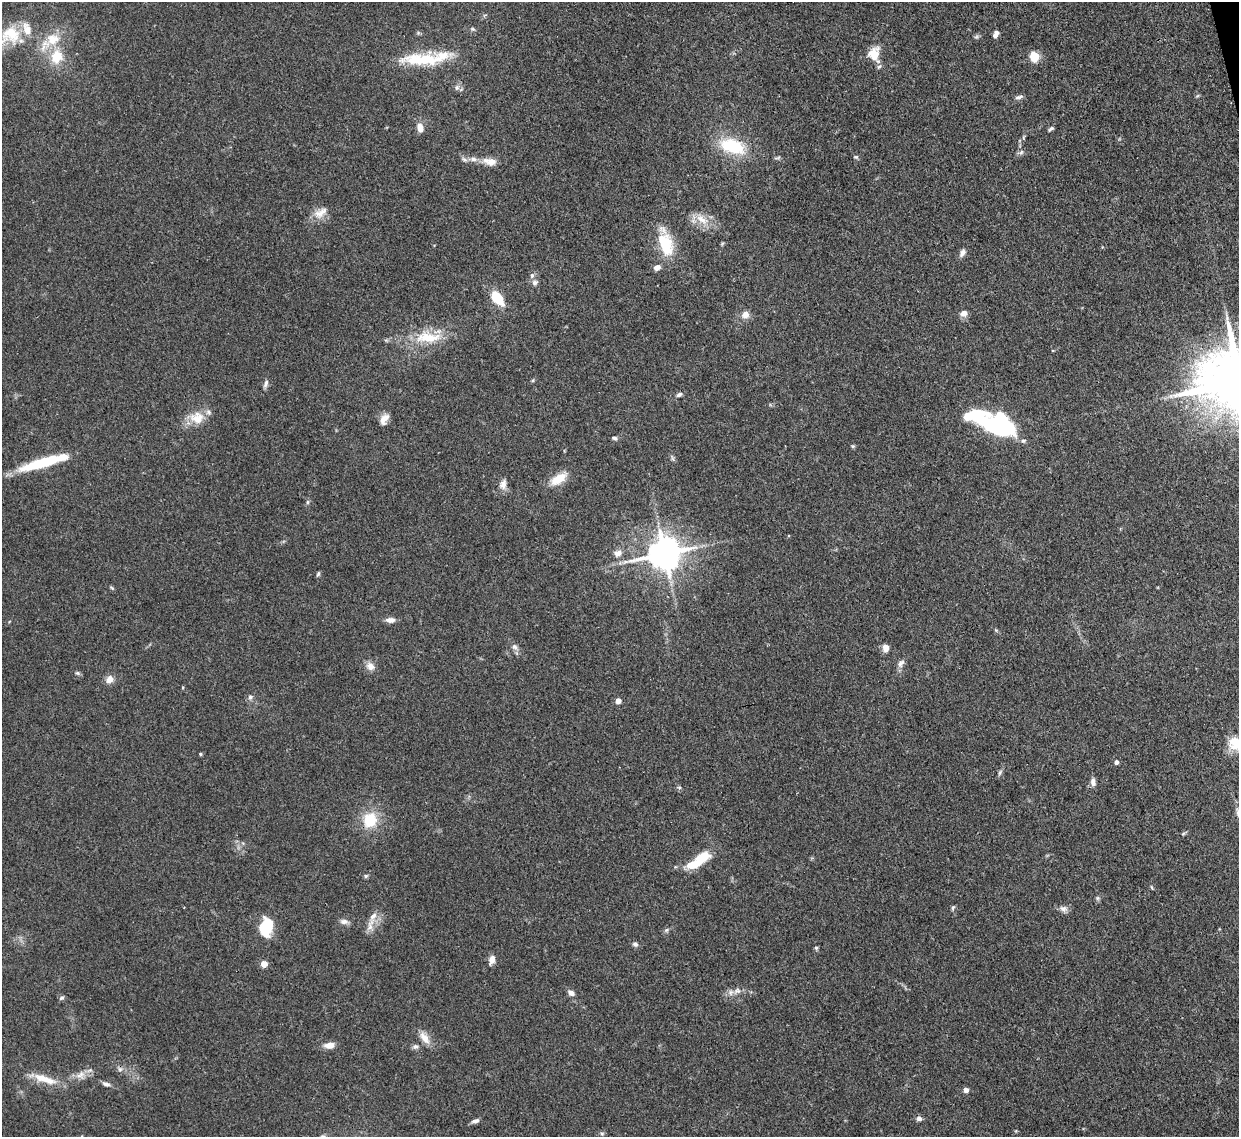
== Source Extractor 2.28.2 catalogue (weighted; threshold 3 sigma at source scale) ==
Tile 10 of 4 x 4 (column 2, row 3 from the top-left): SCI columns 1321-2557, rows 1349-2483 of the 5110 x 5091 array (HDU 1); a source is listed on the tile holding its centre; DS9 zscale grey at full resolution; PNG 1241 x 1139 px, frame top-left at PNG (2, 2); no overlay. Shown black and unused: <1% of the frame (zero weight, under 3 of 4 exposures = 9% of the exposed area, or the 3 px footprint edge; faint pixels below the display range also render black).
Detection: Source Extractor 2.28.2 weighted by HDU 2 'WHT'; one run over the whole footprint, this tile lists its part. Background 0.146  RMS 0.0052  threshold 0.0234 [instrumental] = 3 sigma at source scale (4.5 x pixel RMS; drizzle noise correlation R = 1.50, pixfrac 1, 0.05/0.05 arcsec/px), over >= 5 px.
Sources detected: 103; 1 too faint to see at this stretch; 3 inside a brighter object's white glare — not listed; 9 inside a brighter listed object's ellipse — not listed separately; the other 90 listed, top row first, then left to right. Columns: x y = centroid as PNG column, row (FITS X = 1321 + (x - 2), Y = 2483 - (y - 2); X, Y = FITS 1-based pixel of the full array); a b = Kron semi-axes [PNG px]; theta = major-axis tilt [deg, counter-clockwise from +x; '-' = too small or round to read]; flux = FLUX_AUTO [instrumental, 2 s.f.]
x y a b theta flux
473 29 6 5 - 0.85
996 34 7 4 68 3.4
10 35 30 22 31 20
53 39 21 17 7 13
874 54 16 13 -86 9
1034 56 9 7 -72 10
56 57 18 14 76 13
416 60 43 15 -3 21
457 87 8 6 74 1.6
1019 97 11 5 20 1.5
420 128 12 8 -71 4
1051 129 8 4 35 1.1
733 146 32 17 -18 26
1021 152 7 5 45 1.3
856 157 6 5 - 0.82
464 159 9 5 -39 1.5
490 161 18 9 -9 5.5
321 213 21 11 33 6
702 219 22 9 -34 7.1
665 243 35 16 -74 20
962 253 11 6 62 2.2
657 267 7 6 - 3.1
535 282 8 7 - 1.7
497 298 15 8 -50 17
964 313 10 8 10 2.8
745 315 9 8 - 3.7
428 337 35 12 1 17
533 380 6 4 72 0.6
266 384 11 5 70 1.7
679 394 7 5 27 1.4
197 418 20 17 -5 9.8
384 419 15 8 63 4
1001 427 28 16 -22 86
614 438 7 4 -17 1.1
853 446 6 4 17 0.67
672 458 7 4 -70 0.94
42 463 46 9 17 29
558 479 21 10 32 9.6
503 484 13 9 77 3.3
307 502 6 4 90 0.81
618 553 11 8 17 3.1
664 553 10 9 - 1200
625 562 7 4 18 1.3
318 574 7 4 55 0.85
112 588 6 4 -44 0.67
390 620 12 6 1 2.8
514 647 9 7 -49 2
886 648 7 6 - 4.3
901 663 11 8 52 2.4
370 666 12 10 -40 3.6
77 673 7 5 -20 0.93
109 679 10 8 55 4
250 697 7 6 - 1.4
618 701 4 4 - 5.9
1236 744 21 15 -32 12
200 754 4 4 - 0.62
1116 762 4 4 - 1.9
1000 772 9 4 63 1.1
1093 782 10 6 -84 2.5
679 787 6 4 -1 0.73
370 820 16 14 85 17
1183 834 6 4 20 0.71
698 861 31 10 35 16
366 876 5 5 - 0.83
1151 887 6 3 -70 0.56
1097 898 7 4 -90 0.92
953 908 7 4 71 0.82
1063 909 10 8 -22 2.4
344 921 12 7 -1 2.3
370 925 21 7 73 4.6
266 927 19 13 71 20
666 930 6 5 - 0.99
635 944 7 6 - 1.4
816 948 5 5 - 0.7
492 960 10 7 78 3.2
264 964 4 4 - 9.4
737 991 12 8 34 3
571 993 8 6 -35 2.4
61 998 7 5 31 1.1
424 1038 18 9 -55 5.3
329 1045 12 7 6 4.4
415 1047 8 7 - 1.5
120 1069 7 6 - 1.5
81 1075 13 10 22 4.3
45 1079 35 9 -18 10
106 1084 11 6 -13 1.8
966 1090 5 4 - 3.6
919 1118 8 7 - 1.6
475 1121 9 5 16 1.8
602 1133 6 4 -1 0.91
Isophote crosses this tile's border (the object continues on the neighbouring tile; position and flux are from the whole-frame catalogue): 2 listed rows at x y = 10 35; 1236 744